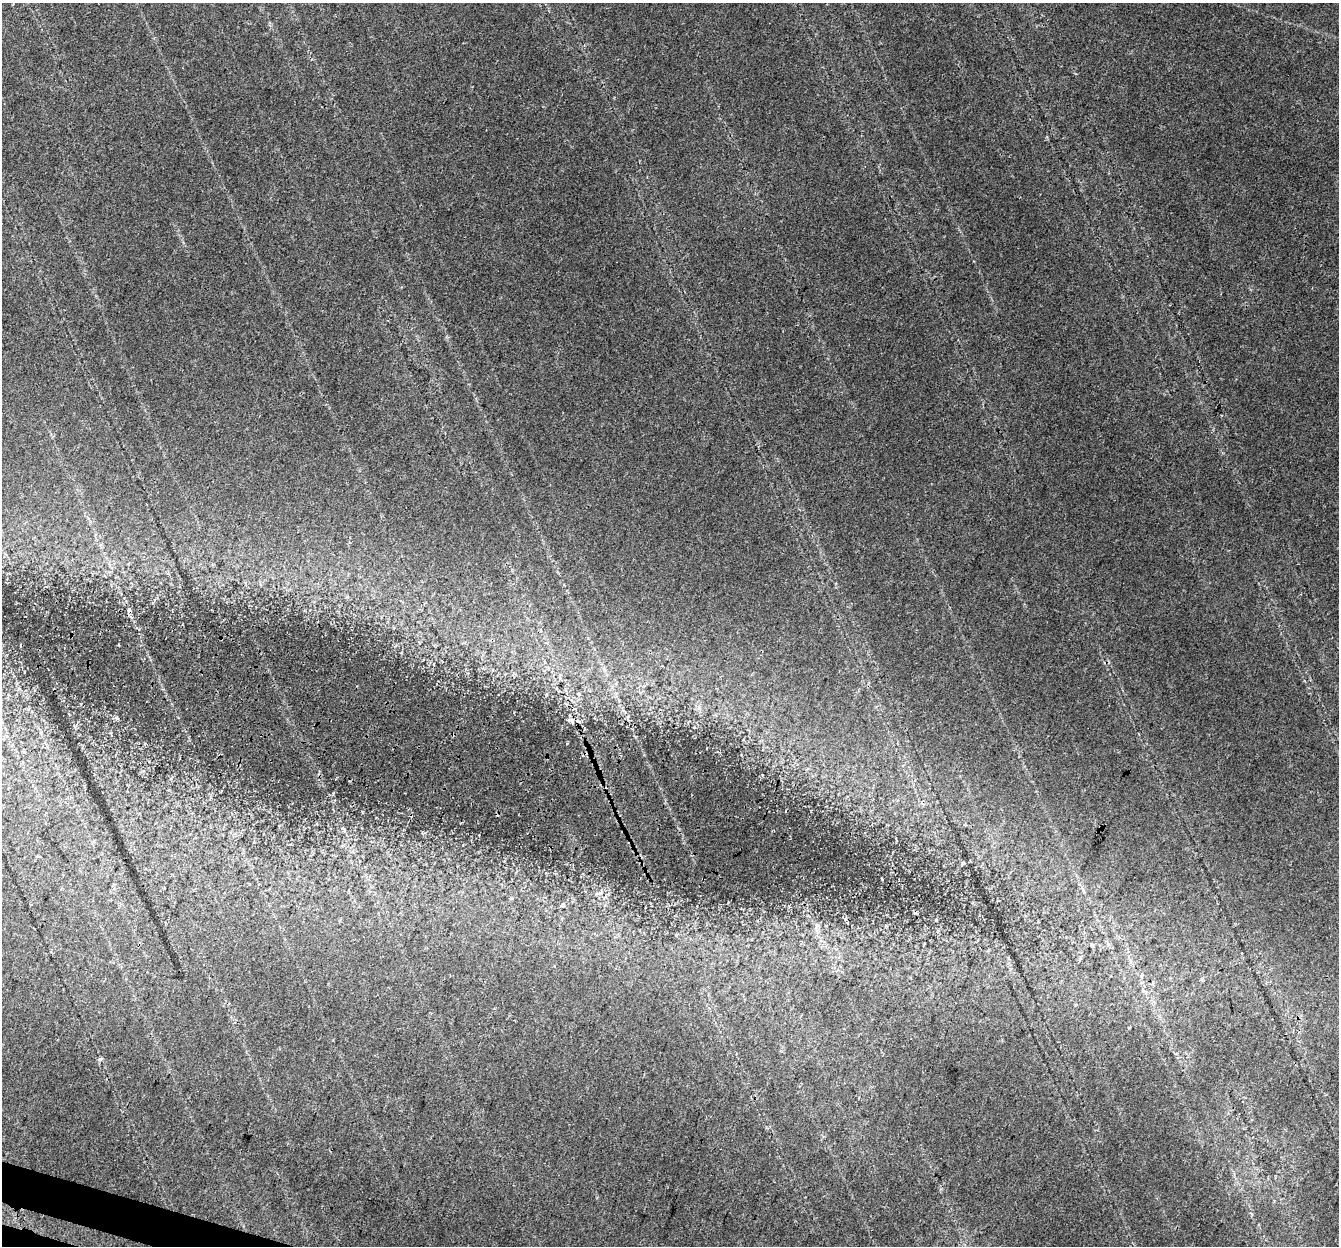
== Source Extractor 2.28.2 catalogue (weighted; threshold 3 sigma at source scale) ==
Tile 7 of 4 x 4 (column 3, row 2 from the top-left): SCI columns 2696-4032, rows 2762-4005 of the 5397 x 5587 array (HDU 1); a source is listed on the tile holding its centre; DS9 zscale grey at full resolution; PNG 1341 x 1248 px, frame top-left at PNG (2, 3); no overlay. Shown black and unused: <1% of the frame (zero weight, under 3 of 4 exposures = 5% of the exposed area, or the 3 px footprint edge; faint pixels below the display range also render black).
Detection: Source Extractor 2.28.2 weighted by HDU 2 'WHT'; one run over the whole footprint, this tile lists its part. Background 0.0675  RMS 0.005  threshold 0.0227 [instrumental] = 3 sigma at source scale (4.5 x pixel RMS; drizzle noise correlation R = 1.50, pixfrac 1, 0.0396/0.0396 arcsec/px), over >= 5 px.
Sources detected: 6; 3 cosmic-ray / hot-pixel residue — not listed; the other 3 listed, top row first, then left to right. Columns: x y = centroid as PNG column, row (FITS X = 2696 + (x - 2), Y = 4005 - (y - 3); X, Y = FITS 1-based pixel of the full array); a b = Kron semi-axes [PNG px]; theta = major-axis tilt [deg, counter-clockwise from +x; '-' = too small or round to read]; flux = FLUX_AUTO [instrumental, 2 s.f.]
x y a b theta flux
571 720 10 6 -22 1.6
600 893 7 4 19 1.1
100 1059 5 4 - 1.2